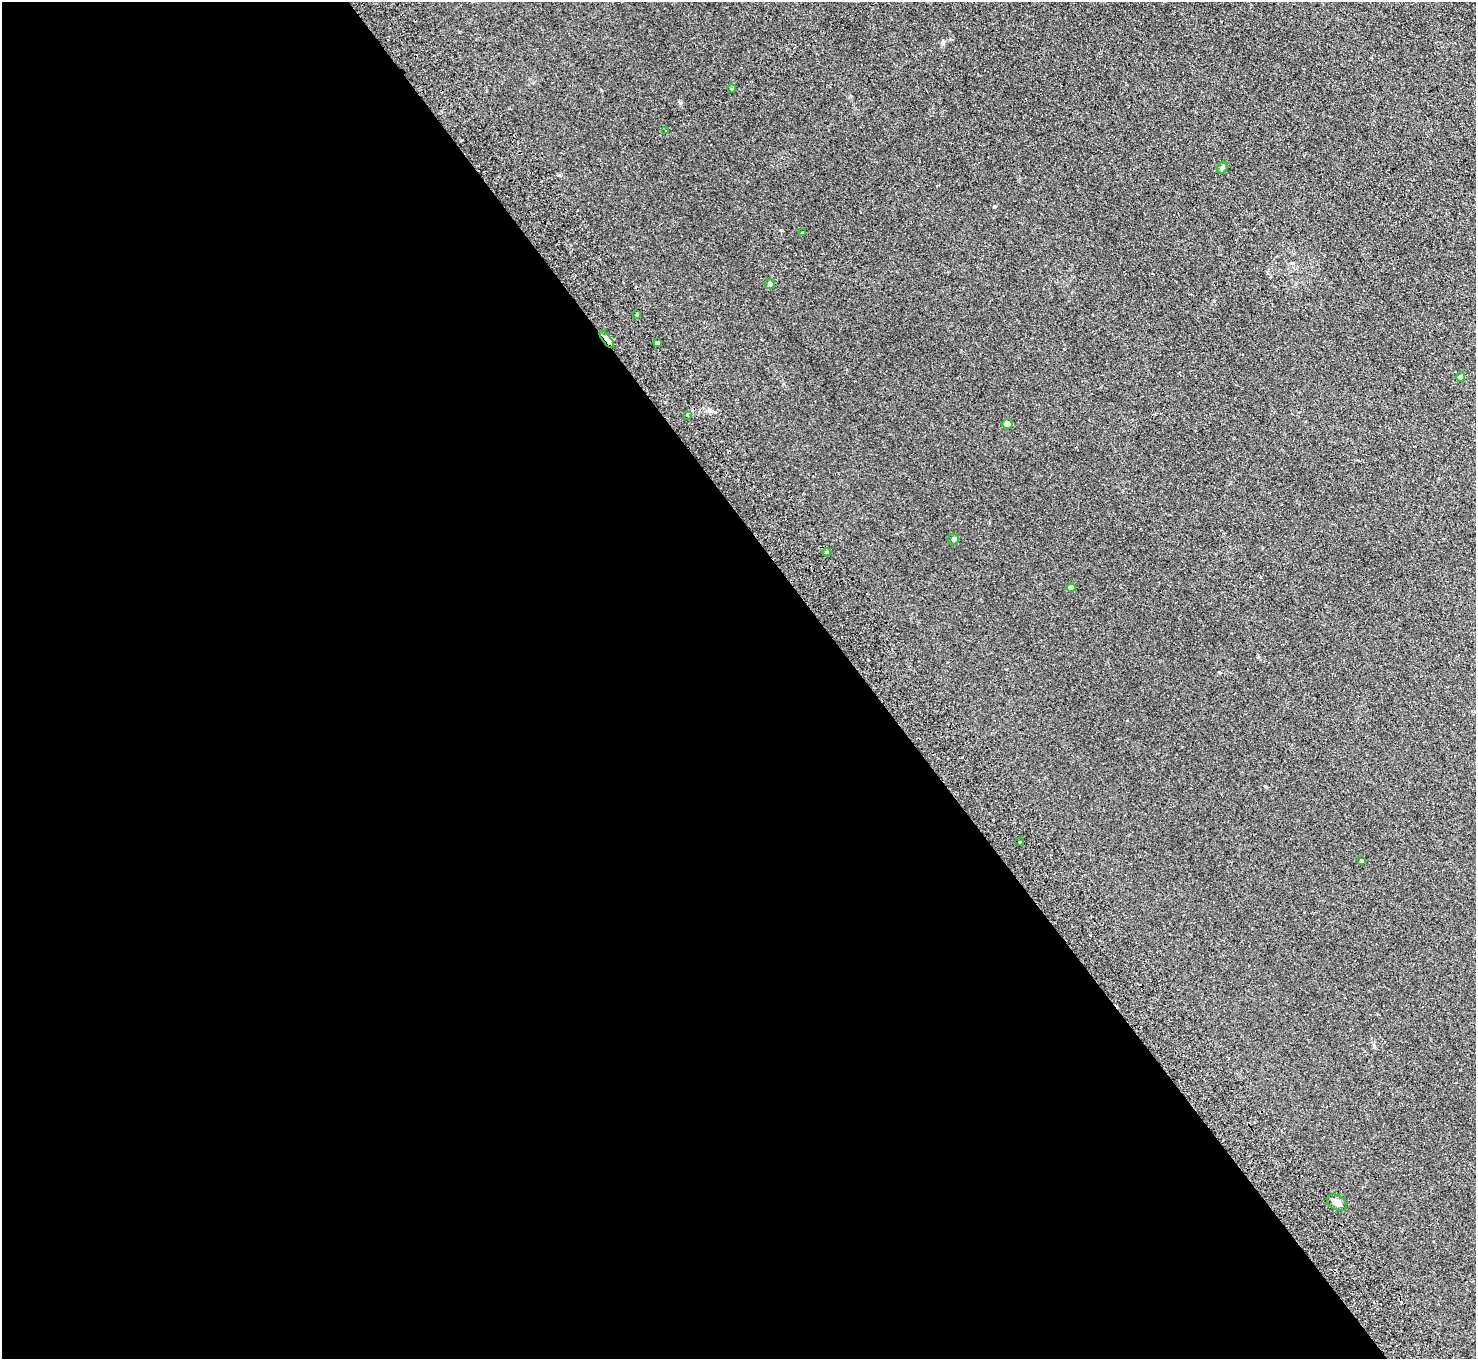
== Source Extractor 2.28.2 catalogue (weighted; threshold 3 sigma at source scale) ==
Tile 9 of 4 x 4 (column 1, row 3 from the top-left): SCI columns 50-1523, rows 1693-3049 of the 5994 x 5961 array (HDU 1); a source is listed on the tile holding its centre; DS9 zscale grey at full resolution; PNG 1478 x 1361 px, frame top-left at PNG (2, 2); each listed source drawn as its Kron ellipse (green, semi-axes under 4 px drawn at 4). Shown black and unused: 59% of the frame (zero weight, under 2 of 3 exposures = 3% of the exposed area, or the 3 px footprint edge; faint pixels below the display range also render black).
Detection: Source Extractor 2.28.2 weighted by HDU 2 'WHT'; one run over the whole footprint, this tile lists its part. Background 0.123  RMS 0.0096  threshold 0.0431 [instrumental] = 3 sigma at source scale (4.5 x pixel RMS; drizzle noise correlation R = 1.50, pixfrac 1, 0.05/0.05 arcsec/px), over >= 5 px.
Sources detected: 19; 2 cosmic-ray / hot-pixel residue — neither listed nor drawn; the other 17 listed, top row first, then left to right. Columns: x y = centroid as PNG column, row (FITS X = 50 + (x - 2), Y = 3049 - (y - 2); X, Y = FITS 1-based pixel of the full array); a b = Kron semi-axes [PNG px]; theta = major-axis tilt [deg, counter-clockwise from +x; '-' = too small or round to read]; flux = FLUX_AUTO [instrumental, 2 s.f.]
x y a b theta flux
732 89 4 3 - 0.95
666 131 4 2 - 0.83
1222 168 6 5 - 1.5
802 233 3 3 - 1.8
770 284 5 5 - 1.3
637 314 3 2 - 0.91
607 339 11 4 -53 17
658 343 4 3 - 20
1461 377 5 4 - 2.7
687 415 3 3 - 1.2
1007 424 5 5 - 6.2
954 539 5 5 - 1.6
827 552 4 4 - 1.3
1071 588 4 4 - 8.5
1020 841 3 3 - 2.7
1361 861 3 3 - 3.5
1337 1203 10 7 -31 4.3
Overlapping masked pixels (flux is a lower limit): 1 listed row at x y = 607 339
Unlisted compact peaks at least as high as the median listed source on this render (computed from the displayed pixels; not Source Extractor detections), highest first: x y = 994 206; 943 42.